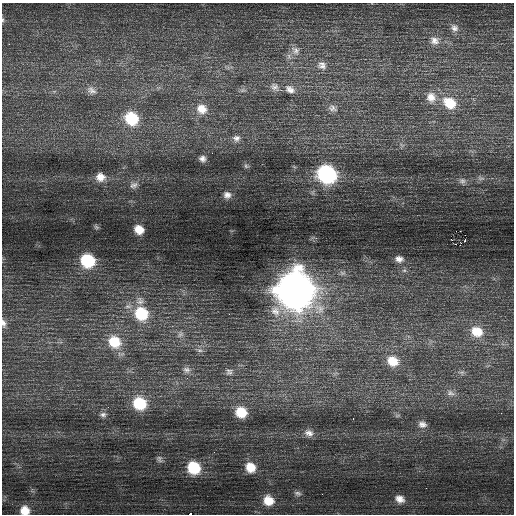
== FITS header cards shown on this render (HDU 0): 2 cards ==
NAXIS1  =                  512 / Axis length
NAXIS2  =                  512 / Axis length

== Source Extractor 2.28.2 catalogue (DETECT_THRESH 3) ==
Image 512 x 512 px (HDU 0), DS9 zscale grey, 1 PNG px = 1 image px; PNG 516 x 516 px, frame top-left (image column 1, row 512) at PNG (2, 3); no overlay
Background 0.686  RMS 0.81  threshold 2.43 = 3 sigma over >= 5 px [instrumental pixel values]
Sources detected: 62; all 62 listed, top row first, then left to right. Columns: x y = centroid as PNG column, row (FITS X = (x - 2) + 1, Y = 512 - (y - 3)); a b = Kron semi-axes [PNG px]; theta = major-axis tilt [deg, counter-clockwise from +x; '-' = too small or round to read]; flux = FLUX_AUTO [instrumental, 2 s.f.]
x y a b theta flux
3 20 5 3 - 69
454 28 11 9 -48 290
435 41 13 11 -14 460
295 50 13 10 -59 340
322 65 12 11 - 350
274 87 13 10 -35 330
290 89 14 10 -31 420
91 90 14 11 -28 410
243 90 8 5 11 140
431 97 16 14 -80 750
450 103 19 14 -33 1500
333 108 14 9 -25 310
202 109 15 13 -26 810
131 118 15 13 -41 2200
236 138 11 9 -1 300
202 159 8 7 - 220
246 166 7 5 -47 98
327 174 13 11 -25 8600
100 177 10 9 - 500
462 181 8 6 -12 140
134 185 11 7 21 210
227 195 7 7 - 240
139 230 8 7 - 640
460 231 2 2 - 39
465 235 2 2 - 860
452 240 3 2 - 160
465 240 3 2 - 79
455 244 2 2 - 170
399 259 7 6 - 240
87 261 10 9 - 3300
295 290 16 16 - 100000
140 301 11 10 - 330
275 311 16 13 -58 660
141 314 15 14 - 2300
3 323 12 6 -77 250
477 332 16 13 -25 1100
180 334 10 7 53 210
114 342 16 14 -41 1600
200 350 8 6 -18 170
393 361 14 12 -28 970
187 370 10 9 - 270
229 372 10 9 - 230
462 372 7 7 - 150
187 378 4 4 - 66
450 393 12 8 -16 300
139 403 13 11 -35 2200
241 412 11 10 - 1300
501 413 2 2 - 31
103 415 8 7 - 180
397 416 7 4 19 76
353 418 3 2 - 170
422 424 11 9 -13 290
309 433 12 9 -20 320
159 459 10 7 -62 170
250 467 12 11 - 900
194 468 12 11 - 2300
298 493 11 7 -17 190
322 494 2 2 - 24
400 499 13 10 -28 500
268 500 13 12 - 990
25 510 10 10 - 750
190 514 3 2 - 1200
At the frame edge (FLAGS 8, measured only in part): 4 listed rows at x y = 3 20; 3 323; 25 510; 190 514